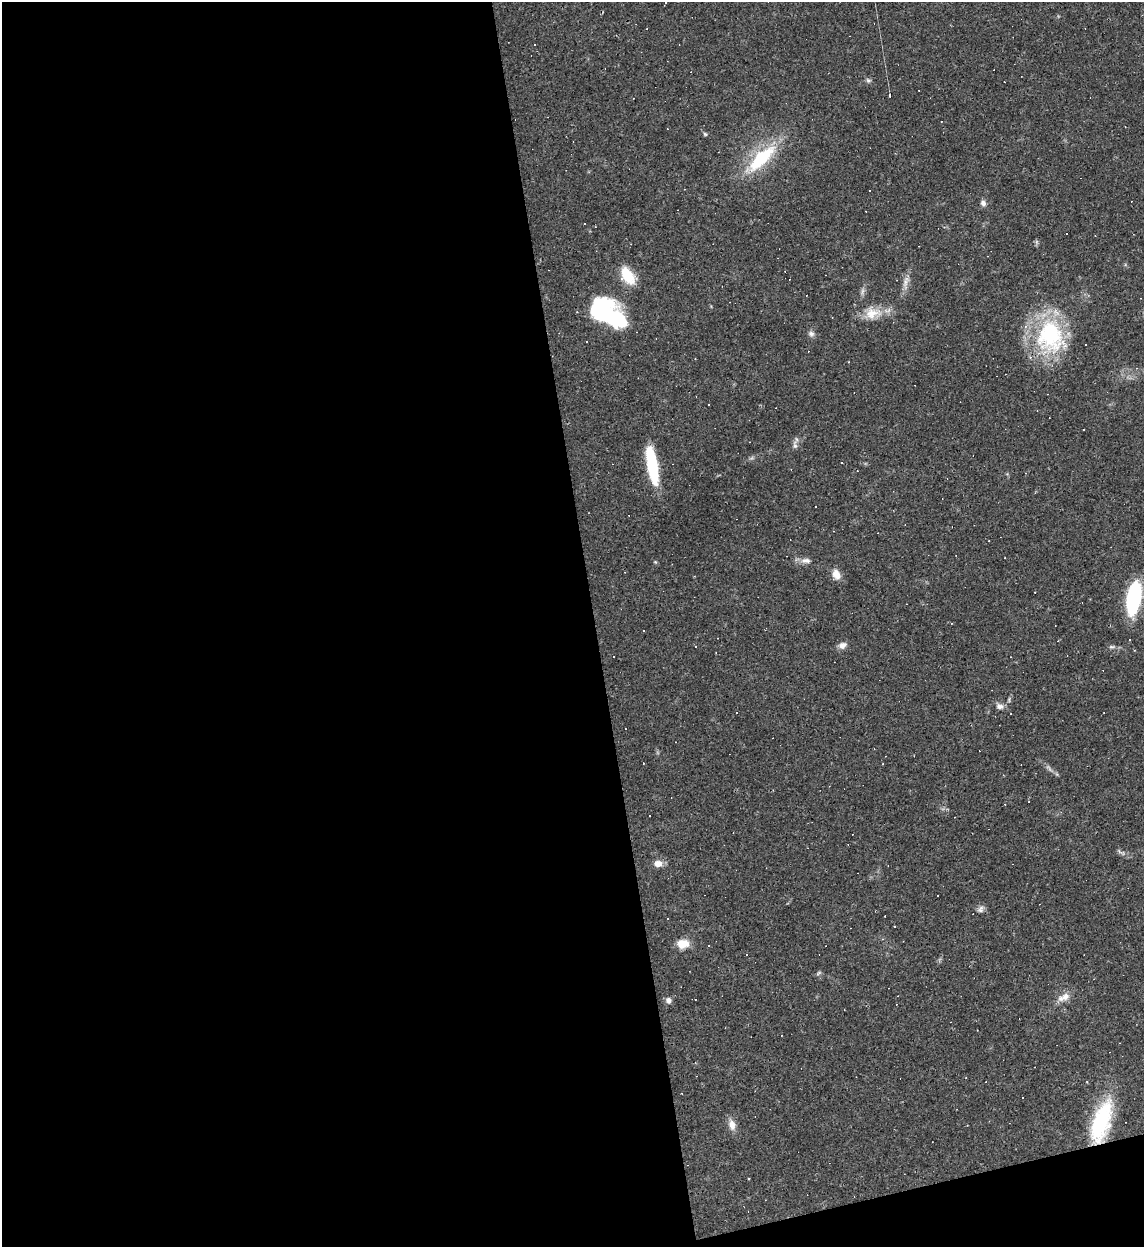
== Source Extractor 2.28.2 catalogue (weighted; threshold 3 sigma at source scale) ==
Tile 13 of 4 x 4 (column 1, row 4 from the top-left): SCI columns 138-1279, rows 1-1245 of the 4959 x 4984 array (HDU 1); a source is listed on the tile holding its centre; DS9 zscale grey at full resolution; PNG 1146 x 1249 px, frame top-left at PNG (2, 2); no overlay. Shown black and unused: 54% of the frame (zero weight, under 2 of 3 exposures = <1% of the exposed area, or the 3 px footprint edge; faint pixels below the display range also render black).
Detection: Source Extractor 2.28.2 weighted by HDU 2 'WHT'; one run over the whole footprint, this tile lists its part. Background 0.0561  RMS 0.0052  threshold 0.0234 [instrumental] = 3 sigma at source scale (4.5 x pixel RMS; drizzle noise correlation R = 1.50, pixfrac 1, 0.05/0.05 arcsec/px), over >= 5 px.
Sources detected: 87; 2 too faint to see at this stretch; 2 inside a brighter object's white glare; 38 cosmic-ray / hot-pixel residue — not listed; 3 inside a brighter listed object's ellipse — not listed separately; the other 42 listed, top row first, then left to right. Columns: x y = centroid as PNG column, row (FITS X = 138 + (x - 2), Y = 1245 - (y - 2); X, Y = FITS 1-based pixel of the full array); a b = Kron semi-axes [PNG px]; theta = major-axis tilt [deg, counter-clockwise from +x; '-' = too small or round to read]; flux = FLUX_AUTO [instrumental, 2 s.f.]
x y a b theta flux
534 44 3 3 - 2.5
868 80 7 6 - 1.2
890 95 4 3 - 36
705 134 5 5 - 0.73
761 158 45 16 44 33
983 203 8 7 - 1.8
627 275 16 9 -58 18
906 282 22 8 77 4.1
862 291 9 4 81 1.5
603 313 26 20 -27 63
872 313 24 16 8 10
811 334 9 8 - 1.8
1050 336 45 36 88 56
1137 368 4 3 - 0.41
795 445 13 6 -81 1.8
652 465 38 10 -80 31
815 507 2 2 - 0.35
806 561 14 7 -1 3
655 562 4 4 - 0.51
836 574 13 9 -70 4.4
1134 598 33 15 77 43
644 631 3 2 - 0.31
1130 640 3 3 - 6.1
842 645 10 8 25 2.9
695 646 3 3 - 1.1
1111 647 7 5 0 1.1
1000 706 11 7 -7 2.4
737 713 3 3 - 1
883 764 2 2 - 0.39
650 816 3 2 - 0.71
658 863 10 7 1 4.1
937 896 3 3 - 2.1
981 909 10 8 56 1.9
895 926 3 2 - 0.38
683 944 15 11 7 6.6
747 954 3 2 - 0.73
1064 997 18 9 23 4.8
668 1000 8 7 - 2.1
781 1035 3 2 - 0.33
1023 1097 3 3 - 0.85
1101 1122 50 19 73 45
732 1125 14 8 -76 4.3
Overlapping masked pixels (flux is a lower limit): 1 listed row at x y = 1101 1122